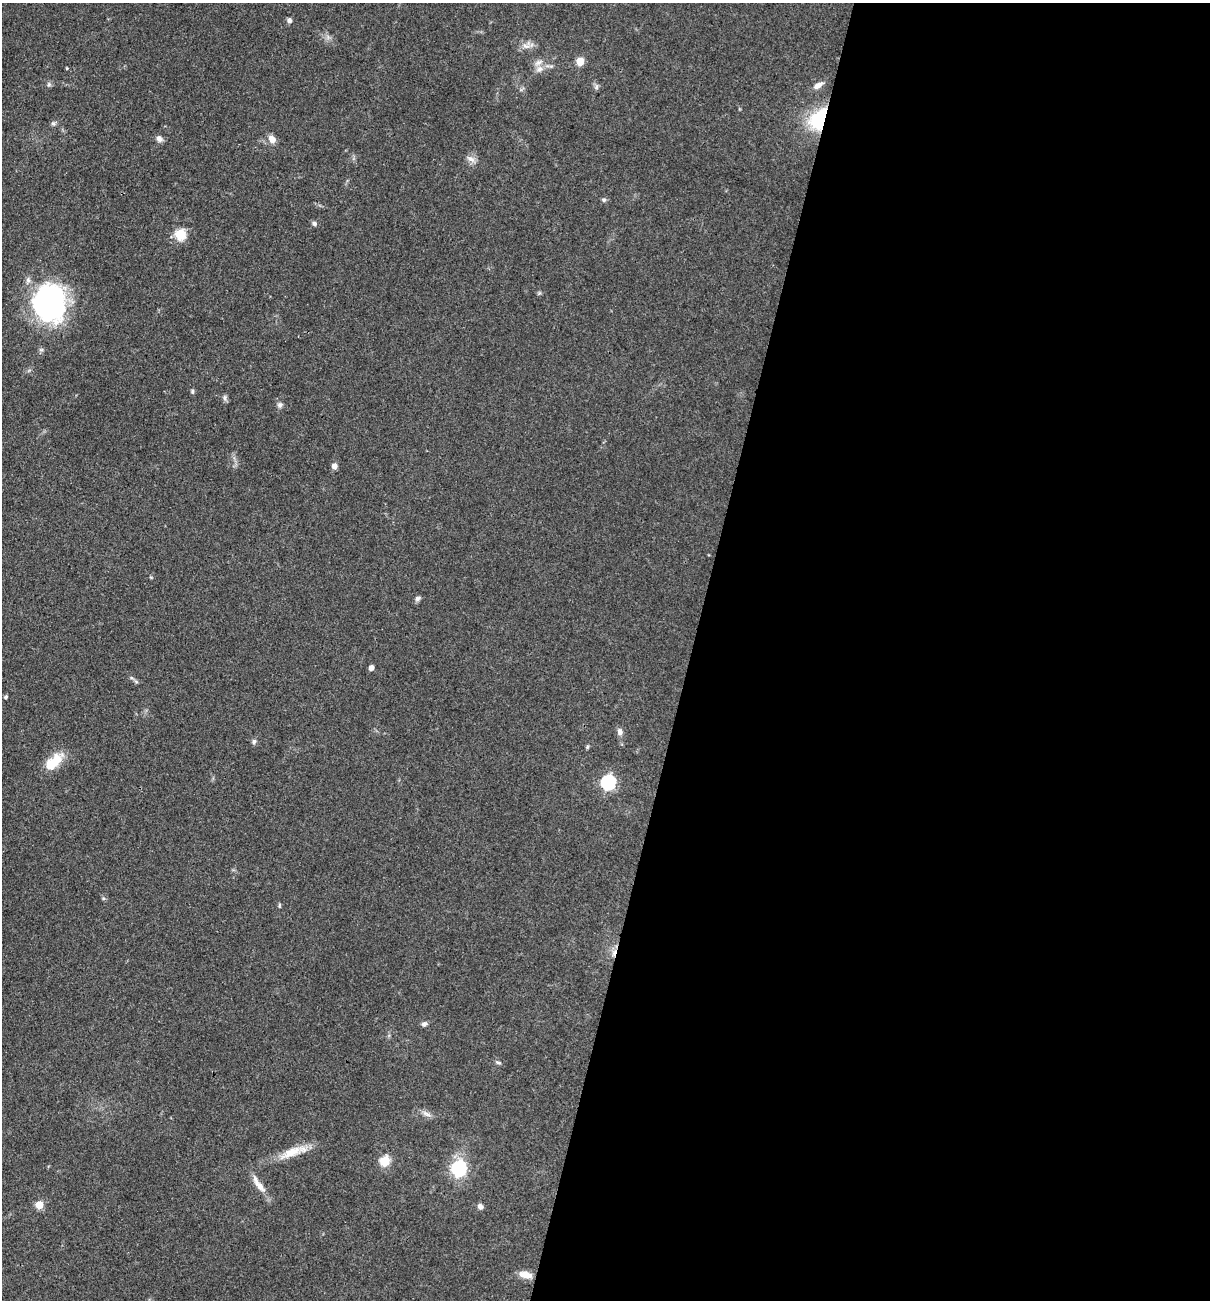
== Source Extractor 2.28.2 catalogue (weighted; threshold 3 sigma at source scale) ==
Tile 12 of 4 x 4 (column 4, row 3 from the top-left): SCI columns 3878-5085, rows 1300-2597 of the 5213 x 5194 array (HDU 1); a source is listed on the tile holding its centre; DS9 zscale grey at full resolution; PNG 1212 x 1302 px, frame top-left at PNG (2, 3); no overlay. Shown black and unused: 43% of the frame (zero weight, under 3 of 4 exposures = <1% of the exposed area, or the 3 px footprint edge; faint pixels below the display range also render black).
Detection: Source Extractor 2.28.2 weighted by HDU 2 'WHT'; one run over the whole footprint, this tile lists its part. Background 0.0969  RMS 0.006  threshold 0.0271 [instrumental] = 3 sigma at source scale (4.5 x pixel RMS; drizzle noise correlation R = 1.50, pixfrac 1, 0.05/0.05 arcsec/px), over >= 5 px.
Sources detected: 43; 1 cosmic-ray / hot-pixel residue — not listed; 1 inside a brighter listed object's ellipse — not listed separately; the other 41 listed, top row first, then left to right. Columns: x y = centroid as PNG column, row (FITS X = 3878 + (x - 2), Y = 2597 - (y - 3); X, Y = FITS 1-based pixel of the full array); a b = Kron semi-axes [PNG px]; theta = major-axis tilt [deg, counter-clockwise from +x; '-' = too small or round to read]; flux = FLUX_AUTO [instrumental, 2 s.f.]
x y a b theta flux
289 20 6 6 - 1.9
526 46 12 6 -18 3
580 61 5 5 - 18
67 68 4 3 - 0.47
539 69 11 9 25 3.8
49 84 6 4 72 1
818 85 13 6 32 3.9
596 87 8 5 85 1.6
819 119 21 14 58 47
53 124 7 5 -68 1.3
159 139 9 7 -54 2.4
272 139 10 7 -50 4.5
471 159 13 7 -33 3.3
604 200 6 5 - 1.2
314 224 6 5 - 1.7
180 234 6 5 - 42
50 303 36 29 -90 130
192 391 6 5 - 1.1
225 398 8 6 -71 1.6
280 405 8 6 89 1.9
334 466 7 6 - 2.6
417 598 7 6 - 1.6
371 668 5 4 - 3.5
136 681 7 5 -30 1
6 697 5 5 - 1
620 732 9 7 -75 2.7
254 741 7 6 - 1.5
587 747 6 4 59 0.86
54 762 26 12 42 15
608 782 7 6 - 110
279 905 7 3 82 0.71
424 1024 8 6 36 1.6
498 1062 8 4 -11 1.1
426 1114 14 5 -31 2.8
291 1152 34 11 22 13
385 1161 6 5 - 34
459 1168 7 7 - 94
259 1184 29 8 -54 7
39 1205 5 5 - 16
480 1207 7 6 - 2.5
525 1275 14 8 -14 6.8
Overlapping masked pixels (flux is a lower limit): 1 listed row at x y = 819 119